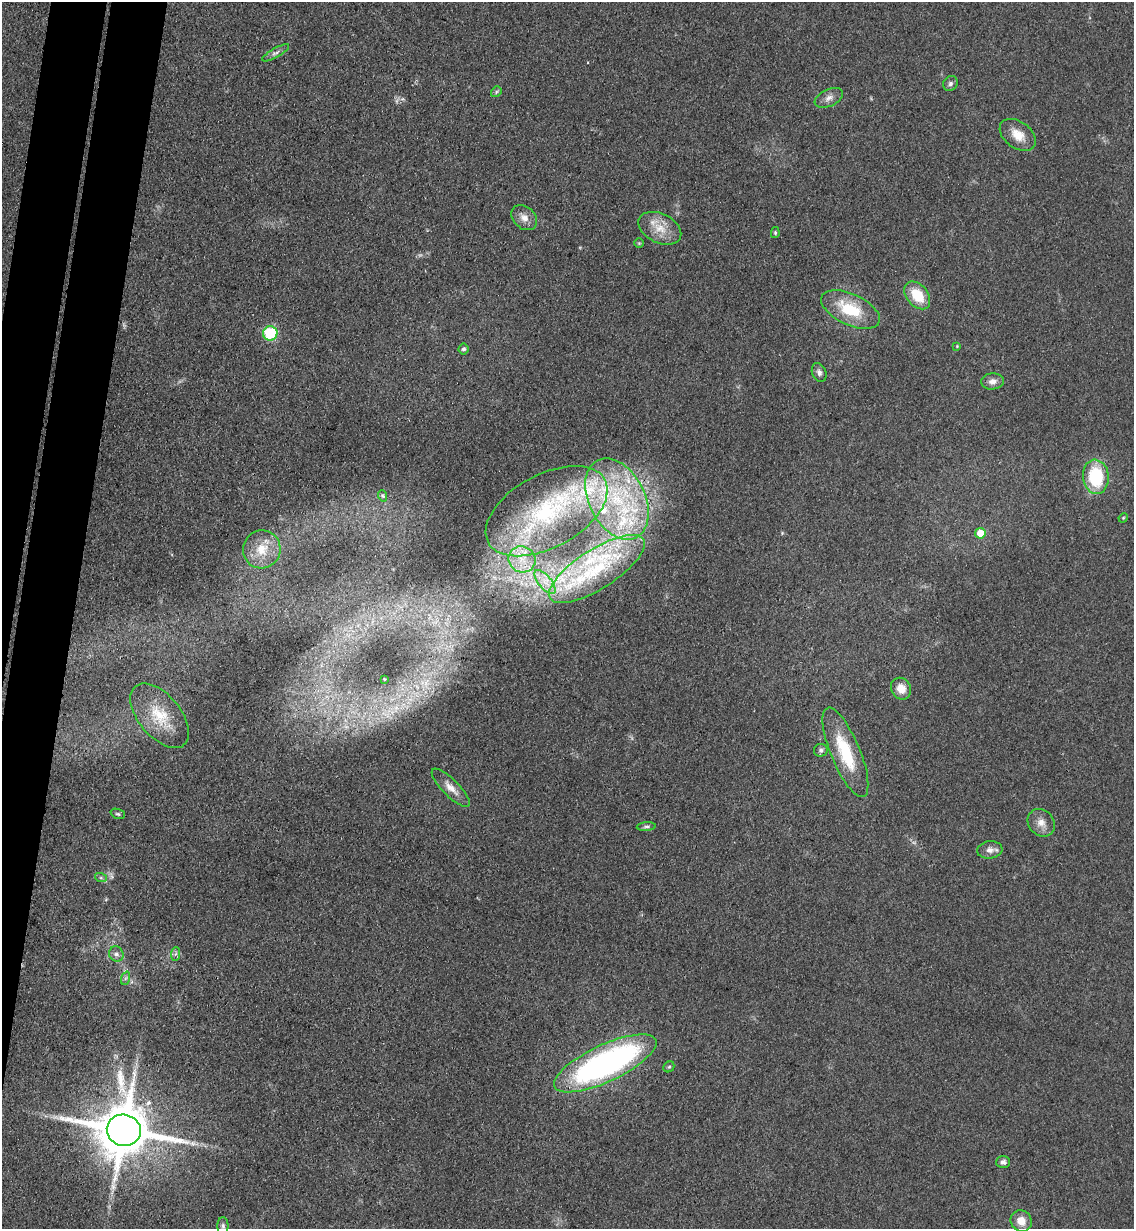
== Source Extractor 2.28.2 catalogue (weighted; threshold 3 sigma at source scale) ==
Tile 7 of 4 x 4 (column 3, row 2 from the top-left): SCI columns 2560-3691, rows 2469-3695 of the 5000 x 4935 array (HDU 1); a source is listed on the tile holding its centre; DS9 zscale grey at full resolution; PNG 1136 x 1231 px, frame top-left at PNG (2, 2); each listed source drawn as its Kron ellipse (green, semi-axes under 4 px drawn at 4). Shown black and unused: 6% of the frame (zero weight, under 3 of 4 exposures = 5% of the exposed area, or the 3 px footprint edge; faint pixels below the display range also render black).
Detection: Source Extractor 2.28.2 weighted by HDU 2 'WHT'; one run over the whole footprint, this tile lists its part. Background 0.112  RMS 0.0077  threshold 0.0347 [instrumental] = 3 sigma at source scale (4.5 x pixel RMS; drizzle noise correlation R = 1.50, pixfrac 1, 0.05/0.05 arcsec/px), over >= 5 px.
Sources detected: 54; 3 too faint to see at this stretch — neither listed nor drawn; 5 inside a brighter listed object's ellipse — not listed separately; the other 46 listed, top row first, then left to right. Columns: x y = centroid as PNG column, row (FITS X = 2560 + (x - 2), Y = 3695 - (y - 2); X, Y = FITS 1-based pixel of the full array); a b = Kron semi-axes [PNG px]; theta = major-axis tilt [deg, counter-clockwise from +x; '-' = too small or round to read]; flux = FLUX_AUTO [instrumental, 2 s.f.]
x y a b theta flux
275 53 15 4 29 2.9
950 83 8 7 - 2.4
496 92 6 4 49 1.4
829 98 15 8 25 5.1
1018 135 20 13 -37 13
524 218 14 10 -41 6.9
660 228 23 14 -26 15
775 233 5 4 - 1.2
639 243 4 4 - 0.89
917 295 16 10 -51 21
850 310 31 15 -25 35
270 333 7 7 - 40
957 346 4 3 - 0.62
463 349 5 5 - 2
819 372 10 7 -69 2.8
993 381 11 8 4 4.9
1096 477 17 13 -84 46
383 496 6 3 -71 1.1
617 499 43 28 -63 95
547 511 66 36 28 110
1123 518 5 4 - 0.81
980 533 5 5 - 15
262 549 19 18 - 19
522 559 14 13 - 13
597 569 55 19 32 69
545 582 14 6 -51 7.6
384 679 3 2 - 0.6
901 689 11 9 -57 9.2
160 716 38 21 -50 29
821 750 7 6 - 2
845 752 48 14 -67 42
451 788 25 8 -45 8.5
118 814 7 5 -18 1.4
1041 823 15 12 -47 7.7
646 827 9 4 4 1.9
990 850 13 8 6 5.2
101 878 6 4 -19 1.3
116 954 8 7 - 3.2
175 954 7 4 87 1.7
126 978 7 4 70 1.8
605 1063 56 18 25 280
669 1067 6 5 - 1.2
124 1130 17 15 -13 5500
1003 1162 7 6 - 2.5
1021 1221 11 10 - 10
223 1226 9 5 -89 2
Overlapping masked pixels (flux is a lower limit): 1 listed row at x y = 124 1130